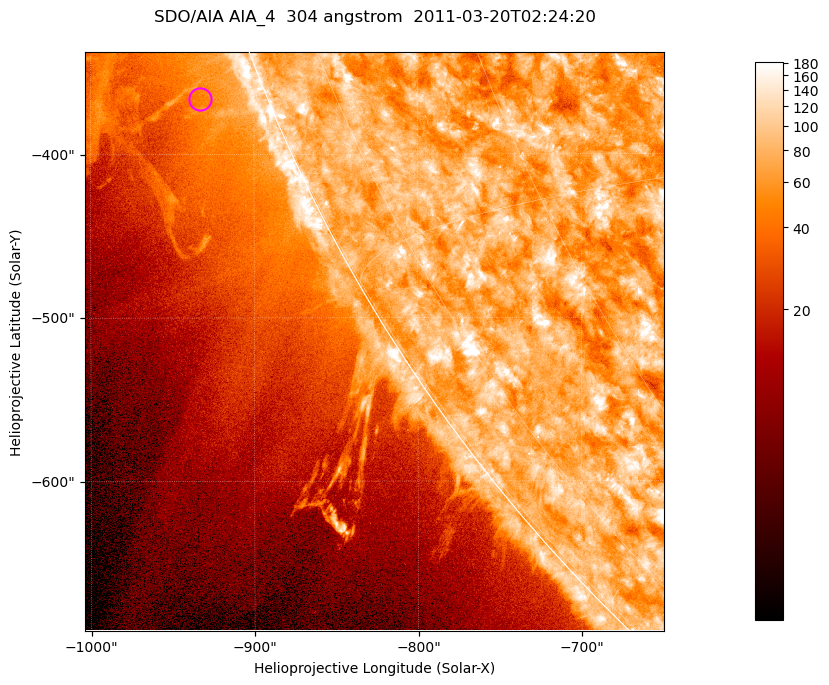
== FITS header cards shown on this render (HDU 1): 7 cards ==
TELESCOP= 'SDO/AIA '           / For AIA: SDO/AIA
INSTRUME= 'AIA_4   '           / For AIA: AIA_ATA1, AIA_ATA2, AIA_ATA3 or AIA_AT
WAVELNTH=                  304 / [angstrom] Wavelength
WAVEUNIT= 'angstrom'           / Wavelength unit: angstrom
DATE-OBS= '2011-03-20T02:24:20.133' / [ISO] Date when observation started; ISO 8
CTYPE1  = 'HPLN-TAN'           / CTYPE1; Typically HPLN
CTYPE2  = 'HPLT-TAN'           / CTYPE2; Typically HPLT

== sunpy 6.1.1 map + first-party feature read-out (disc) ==
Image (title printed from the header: SDO/AIA AIA_4  304 angstrom  2011-03-20T02:24:20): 590 x 590 px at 0.6 arcsec/px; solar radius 964 arcsec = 1606 px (partial field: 1.9% of the solar disc is inside the frame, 44% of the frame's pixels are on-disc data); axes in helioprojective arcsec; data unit not stated in the header (colour bar unlabelled)
Orientation: roll -0.132 deg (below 1 deg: not rotated)
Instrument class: DISC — disc imager (sunpy class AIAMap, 304 A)
Bright regions (active regions / flare kernels): reference = the on-disc median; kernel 5 px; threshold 5 sigma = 110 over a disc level ~74.7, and >= 1.15x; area >= 348 px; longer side >= 7 px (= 4.2 arcsec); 0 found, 0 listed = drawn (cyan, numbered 1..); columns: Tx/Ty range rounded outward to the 2 arcsec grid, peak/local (2 s.f.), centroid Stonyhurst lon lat
Off-limb structures (1.02-1.3 R_sun): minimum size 174 px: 7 found; the strongest spans PA ~110..115 deg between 1.02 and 1.08 R_sun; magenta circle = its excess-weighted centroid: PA ~110 deg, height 1.04 R_sun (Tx ~-934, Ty ~-366 arcsec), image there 1.5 x the reference